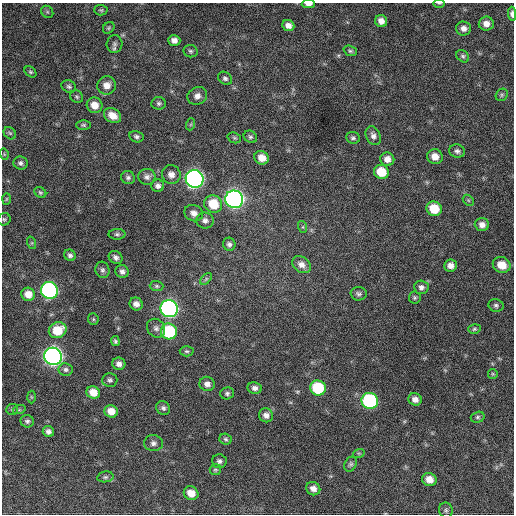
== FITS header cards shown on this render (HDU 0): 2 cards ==
NAXIS1  =                  512 / Axis length
NAXIS2  =                  512 / Axis length

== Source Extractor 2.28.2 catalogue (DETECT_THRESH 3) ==
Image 512 x 512 px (HDU 0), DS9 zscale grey, 1 PNG px = 1 image px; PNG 516 x 516 px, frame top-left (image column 1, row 512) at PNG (2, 3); each listed source drawn as its Kron ellipse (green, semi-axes under 4 px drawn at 4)
Background 807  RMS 22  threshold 67.2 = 3 sigma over >= 5 px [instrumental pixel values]
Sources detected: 115; all 115 listed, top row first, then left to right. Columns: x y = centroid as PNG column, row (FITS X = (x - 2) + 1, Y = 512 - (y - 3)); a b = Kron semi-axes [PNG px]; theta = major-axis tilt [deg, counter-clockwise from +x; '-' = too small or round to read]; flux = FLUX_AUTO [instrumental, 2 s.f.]
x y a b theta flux
439 3 5 3 - 1400
308 4 6 4 2 7700
101 10 6 5 - 2400
47 12 6 5 - 2500
512 14 7 4 -85 5600
381 21 6 6 - 10000
486 24 7 7 - 9800
288 25 6 5 - 8400
109 28 6 5 - 2400
464 28 7 7 - 8300
174 40 6 5 - 7400
115 44 9 8 - 4800
190 51 7 6 - 3200
350 51 7 5 -20 2900
463 56 7 5 -44 3100
30 72 6 4 -40 2500
225 78 7 6 - 4100
107 85 9 9 - 13000
69 86 7 6 - 3400
502 95 6 5 - 2800
197 96 10 8 26 8300
77 97 7 6 - 2700
159 103 7 6 - 3500
95 105 8 7 - 16000
113 115 9 7 -31 15000
191 124 6 4 71 1900
83 125 7 5 0 2600
10 133 7 5 -44 2600
373 136 10 7 -65 6700
136 137 7 5 -14 3800
250 137 7 6 - 3400
234 138 7 5 -20 2500
353 138 7 6 - 3600
457 151 8 6 -12 5000
4 154 5 3 - 1500
435 157 8 7 - 14000
262 158 7 6 - 15000
387 159 7 6 - 9700
21 163 7 6 - 4200
381 172 7 7 - 34000
171 175 9 9 - 9400
147 177 8 8 - 6000
128 178 7 6 - 3800
195 179 9 8 - 740000
158 186 6 6 - 5900
40 192 6 5 - 2500
6 199 6 4 88 1600
234 199 9 8 - 770000
468 200 6 4 -46 2100
213 204 9 8 - 39000
434 209 8 7 - 37000
194 213 9 8 - 9000
4 219 6 6 - 2600
205 220 8 8 - 6000
482 225 7 6 - 8100
303 227 6 4 -72 2000
117 234 8 5 0 3400
32 243 6 4 -72 1900
229 244 7 6 - 4500
70 255 6 5 - 4000
116 257 7 6 - 5400
301 265 10 7 -34 9000
450 265 6 6 - 9100
502 265 9 7 -22 23000
102 270 8 7 - 4400
122 271 7 6 - 5500
206 279 7 4 46 2800
157 286 7 5 -2 2700
421 287 7 6 - 5700
49 290 8 8 - 400000
28 294 7 6 - 15000
359 294 8 6 -4 4000
415 298 6 6 - 2800
136 304 7 6 - 7700
496 305 8 6 -17 3800
169 309 9 8 - 610000
93 319 6 5 - 2100
156 328 10 8 -48 6100
474 329 6 4 16 2500
58 330 9 7 23 37000
169 331 8 7 - 110000
115 341 5 4 - 2700
187 351 7 5 -2 2700
53 356 9 8 - 910000
119 364 6 6 - 7000
66 369 7 6 - 3700
493 374 5 4 - 1700
110 380 7 7 - 3900
207 384 7 7 - 7400
255 388 7 6 - 5600
318 388 8 7 - 82000
93 393 7 6 - 19000
227 393 7 6 - 3600
31 397 6 4 -88 2000
415 399 7 6 - 8200
370 401 8 8 - 230000
163 408 7 6 - 4200
12 409 6 5 - 2300
19 410 6 4 18 1900
111 411 7 6 - 15000
266 415 7 7 - 7300
478 417 7 5 17 2900
27 421 7 6 - 3600
48 432 6 5 - 5400
226 439 6 5 - 2800
153 443 9 8 - 6000
359 453 6 3 17 1700
219 461 7 7 - 4600
351 464 8 6 60 3300
215 470 5 5 - 2600
105 477 8 5 9 3300
429 479 7 6 - 15000
313 489 7 6 - 8800
191 493 7 6 - 17000
446 510 8 7 - 3400
At the frame edge (FLAGS 8, measured only in part): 3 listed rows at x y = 439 3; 308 4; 512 14